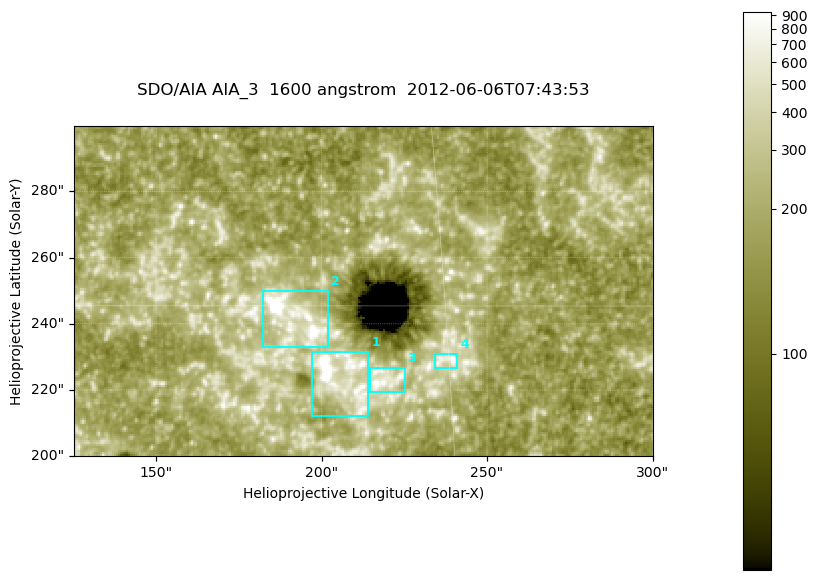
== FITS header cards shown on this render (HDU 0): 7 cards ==
TELESCOP= 'SDO/AIA '
INSTRUME= 'AIA_3   '
WAVELNTH=                 1600
WAVEUNIT= 'angstrom'
DATE-OBS= '2012-06-06T07:43:53.12'
CTYPE1  = 'HPLN-TAN'
CTYPE2  = 'HPLT-TAN'

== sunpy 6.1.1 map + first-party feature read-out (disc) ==
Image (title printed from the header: SDO/AIA AIA_3  1600 angstrom  2012-06-06T07:43:53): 287 x 164 px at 0.609 arcsec/px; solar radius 946 arcsec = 1552 px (partial field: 0.6% of the solar disc is inside the frame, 100% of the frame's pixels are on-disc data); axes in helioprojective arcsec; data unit not stated in the header (colour bar unlabelled)
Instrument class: DISC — disc imager (sunpy class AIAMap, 1600 A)
Bright regions (active regions / flare kernels): reference = the on-disc median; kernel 3 px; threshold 5 sigma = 328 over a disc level ~184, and >= 1.15x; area >= 47 px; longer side >= 3 px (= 1.8 arcsec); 4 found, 4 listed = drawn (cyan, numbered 1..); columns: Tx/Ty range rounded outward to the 2 arcsec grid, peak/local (2 s.f.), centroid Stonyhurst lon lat
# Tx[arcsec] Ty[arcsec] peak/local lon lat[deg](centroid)
1 196..214 212..232 14 +13 +14
2 182..202 232..250 7.4 +12 +15
3 214..226 218..228 5.1 +14 +14
4 234..242 226..232 6.3 +15 +14